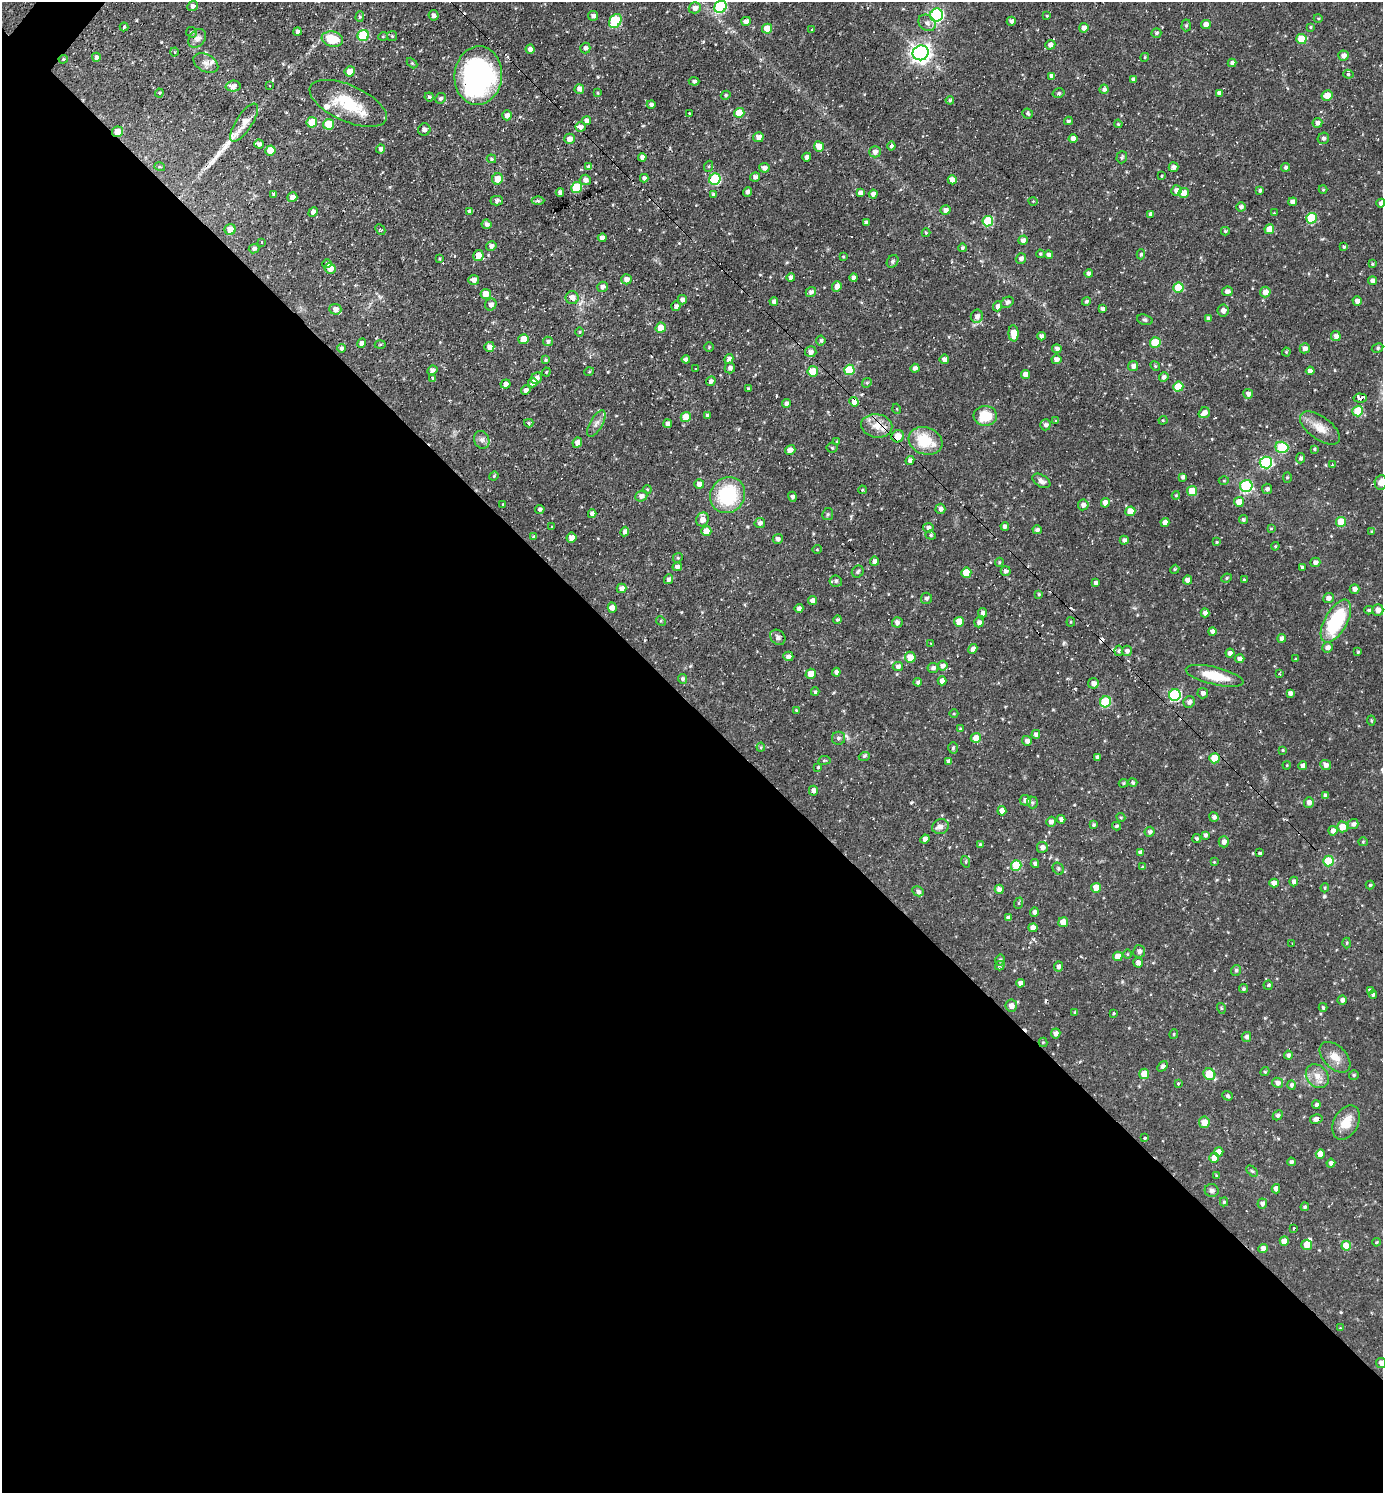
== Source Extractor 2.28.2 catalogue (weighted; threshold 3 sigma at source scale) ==
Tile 14 of 4 x 4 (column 2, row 4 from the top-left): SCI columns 1675-3055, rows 1-1491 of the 5967 x 5964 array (HDU 1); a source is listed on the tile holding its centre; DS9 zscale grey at full resolution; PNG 1385 x 1495 px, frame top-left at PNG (2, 2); each listed source drawn as its Kron ellipse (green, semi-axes under 4 px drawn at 4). Shown black and unused: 53% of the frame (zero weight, under 2 of 3 exposures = <1% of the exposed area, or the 3 px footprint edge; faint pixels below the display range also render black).
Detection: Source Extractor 2.28.2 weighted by HDU 2 'WHT'; one run over the whole footprint, this tile lists its part. Background 0.107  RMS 0.0065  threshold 0.0293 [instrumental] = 3 sigma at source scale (4.5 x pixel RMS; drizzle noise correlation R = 1.50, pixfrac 1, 0.05/0.05 arcsec/px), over >= 5 px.
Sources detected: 526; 1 inside a brighter object's white glare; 9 cosmic-ray / hot-pixel residue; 1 long thin detection or spike segment (spike, bleed or trail) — neither listed nor drawn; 7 inside a brighter listed object's ellipse — not listed separately; of the other 508, all 500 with FLUX_AUTO >= 0.502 (the completeness limit of this list) listed and drawn (8 fainter detections not listed), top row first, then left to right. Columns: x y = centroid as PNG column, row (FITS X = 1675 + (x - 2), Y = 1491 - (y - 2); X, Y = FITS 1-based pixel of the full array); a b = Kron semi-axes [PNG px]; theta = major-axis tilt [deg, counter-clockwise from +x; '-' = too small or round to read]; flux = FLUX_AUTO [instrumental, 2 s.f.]
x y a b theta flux
193 6 5 5 - 2.1
720 7 6 5 - 47
695 8 6 5 - 3.7
434 15 5 5 - 2.1
937 15 7 6 - 88
593 16 5 5 - 2
1047 16 4 3 - 0.66
360 17 5 4 - 1
1318 18 4 3 - 0.62
615 21 7 5 56 41
746 21 5 4 - 3
1011 21 5 4 - 2.2
927 23 9 7 -40 3.1
1206 24 5 4 - 4
1186 25 6 4 87 1.2
124 27 4 4 - 1.1
1311 27 4 4 - 0.74
1084 28 5 4 - 3.4
767 29 5 5 - 10
812 29 3 3 - 0.58
297 31 4 4 - 1.9
191 32 5 5 - 1.2
1156 33 5 5 - 1.3
363 35 6 5 - 39
383 36 5 3 - 0.58
392 36 5 5 - 0.86
197 38 10 7 50 3.2
332 39 11 7 -11 16
1301 39 5 5 - 14
1050 45 5 4 - 2.7
585 48 5 5 - 2
530 49 4 4 - 2.6
175 52 4 3 - 0.52
921 53 8 7 - 310
1343 56 5 5 - 2.9
96 57 5 4 - 2.3
1145 57 4 3 - 0.61
63 59 4 4 - 0.61
206 63 13 8 -29 3.9
412 63 6 4 -46 0.78
1232 63 4 4 - 2
350 71 5 5 - 7.2
1348 74 5 4 - 1.2
478 76 29 24 85 140
1052 76 4 4 - 2.8
1133 79 4 3 - 2.1
694 81 5 4 - 1.4
233 86 7 5 3 3.3
269 86 3 2 - 0.99
579 89 5 4 - 3.3
1104 89 4 4 - 1.7
159 93 4 4 - 0.73
598 93 4 3 - 0.7
1059 93 6 4 16 1.2
1219 93 4 4 - 2.3
726 95 5 4 - 0.84
1327 95 5 5 - 7
429 97 4 4 - 1
440 98 5 5 - 1.6
950 100 4 3 - 0.96
348 103 41 18 -24 27
651 104 4 4 - 1.7
689 113 3 2 - 1
739 113 5 5 - 12
1028 114 5 5 - 1.2
507 115 5 5 - 2.9
587 121 5 4 - 3.1
1068 121 4 3 - 1.1
312 122 5 5 - 14
244 123 22 8 57 7.8
1317 123 5 4 - 2.3
329 124 5 5 - 19
1118 124 4 3 - 0.61
580 127 5 5 - 4.2
424 130 6 6 - 2.9
118 132 5 5 - 6.5
758 137 5 5 - 3.9
1323 138 6 5 - 1.7
569 139 5 5 - 3.7
1073 139 4 4 - 3.3
259 144 5 4 - 2.3
819 146 5 5 - 7.1
891 146 4 4 - 1.7
381 149 4 4 - 1.9
270 150 5 5 - 11
875 152 6 5 - 2.9
642 157 4 4 - 2.5
807 157 4 4 - 2.4
1122 157 6 5 - 1.2
491 159 5 4 - 0.94
709 166 5 3 - 0.81
160 167 5 3 - 0.71
589 167 4 4 - 2.3
1173 167 5 4 - 2.5
1286 167 4 4 - 1.3
764 168 5 5 - 2.6
1162 176 3 3 - 2.5
755 177 5 4 - 2
644 178 4 4 - 1.8
498 179 5 5 - 8.2
715 179 6 5 - 43
585 180 5 5 - 2.8
952 180 4 4 - 4.6
577 188 5 5 - 31
1323 189 4 4 - 0.7
1176 190 5 5 - 3.2
1260 190 4 3 - 1.2
560 192 4 4 - 2.6
747 192 5 4 - 2.3
860 193 4 4 - 3.2
1184 193 5 5 - 6.7
274 194 4 3 - 1.4
713 194 4 3 - 1.8
873 194 4 4 - 2.5
292 197 5 4 - 3.7
497 201 6 5 - 2.5
538 201 6 4 -2 1.1
1033 201 4 3 - 0.5
1293 202 4 4 - 3.2
1381 203 4 4 - 2.3
1241 207 4 4 - 1.8
945 210 5 4 - 2.8
470 211 4 4 - 2.3
313 212 5 4 - 2.3
1274 213 3 3 - 0.55
1151 214 4 4 - 2.5
1311 218 5 5 - 23
988 221 5 5 - 32
866 223 4 4 - 1.9
487 224 5 5 - 1.8
230 229 5 5 - 6.5
380 229 5 3 - 1.1
1269 229 5 4 - 8
1225 231 4 4 - 0.86
926 233 4 4 - 0.69
602 238 4 4 - 3.1
1023 240 5 4 - 2.1
261 242 3 2 - 0.52
491 246 5 4 - 2.5
1344 247 4 4 - 0.92
962 248 4 4 - 1.1
254 249 5 4 - 2
1040 254 4 3 - 0.86
1141 254 5 4 - 1.1
478 255 5 5 - 6.8
1049 255 4 4 - 2.5
843 257 3 3 - 0.64
1021 258 5 5 - 2.6
440 259 3 3 - 0.63
893 261 7 5 55 1.3
327 264 5 4 - 1.6
1372 264 3 3 - 0.77
330 268 5 5 - 4.6
1089 274 4 4 - 2.2
791 278 4 4 - 2.1
854 278 4 4 - 2.2
626 279 5 5 - 3.5
474 280 5 5 - 2.9
1373 281 4 4 - 2.5
837 286 5 4 - 4.5
602 287 5 5 - 2.6
1178 288 5 5 - 20
1227 291 5 5 - 2.9
811 292 5 5 - 2.1
1265 292 5 5 - 5.7
486 294 5 5 - 6.4
572 298 6 6 - 5
682 300 5 4 - 2.7
774 301 4 4 - 2.4
1086 301 4 4 - 1.3
1357 301 5 4 - 3
1007 302 7 5 32 2.3
491 305 6 5 - 2.4
676 306 5 4 - 2.3
998 306 5 4 - 2.6
335 309 6 5 - 3.2
1102 309 4 4 - 2.1
1223 311 6 5 - 2.8
977 316 6 6 - 2.8
1208 318 4 4 - 2.1
1145 320 8 5 -17 1.3
661 328 5 5 - 7.3
580 332 5 3 - 0.56
1013 333 8 5 -87 9.4
1041 336 4 4 - 2.5
1336 336 5 5 - 2.4
524 339 5 5 - 10
821 340 5 4 - 1.2
548 341 5 5 - 1.5
1155 342 5 5 - 19
362 343 5 4 - 2.2
380 345 5 3 - 0.62
489 347 5 5 - 3.5
709 347 5 4 - 0.71
341 348 4 4 - 1.4
1305 348 5 5 - 2.9
1378 348 6 4 30 1
1057 349 4 4 - 2.7
811 352 5 5 - 2.6
1286 352 4 4 - 0.64
686 359 4 4 - 1.8
729 359 5 4 - 2.8
944 359 5 4 - 2.9
1056 359 5 4 - 2.8
545 360 4 4 - 0.98
1133 366 5 4 - 2.6
1155 366 5 4 - 0.88
730 368 5 5 - 2.3
915 368 4 4 - 2.3
696 369 3 2 - 0.94
432 370 5 4 - 2.1
849 370 5 5 - 26
813 371 5 5 - 14
1310 371 4 4 - 3
546 372 4 4 - 0.68
589 372 5 3 - 0.58
1025 374 4 4 - 4.5
1164 377 5 4 - 2.1
433 378 3 3 - 1.8
537 378 6 5 - 3
711 381 5 4 - 2.2
533 383 5 4 - 3.3
867 383 5 4 - 0.9
506 384 5 4 - 3.1
1178 387 5 5 - 14
748 388 3 3 - 0.62
526 390 5 4 - 2.3
1248 394 5 5 - 2.8
1360 398 7 4 -3 5.9
854 402 5 4 - 10
786 403 5 4 - 2.5
897 409 5 3 - 0.51
1358 411 5 5 - 24
1204 413 6 5 - 3.1
707 415 4 4 - 1.4
985 416 11 10 - 16
686 417 5 5 - 12
1163 420 4 4 - 0.64
1056 421 4 4 - 0.71
529 423 4 4 - 1
596 423 15 6 60 3
668 424 4 4 - 2.3
1045 425 5 5 - 1.9
877 426 15 11 -9 8.9
1320 428 23 11 -36 9
898 436 6 6 - 7.3
482 440 9 7 -64 2.3
925 441 17 13 -19 23
837 442 4 3 - 0.77
577 443 5 4 - 2.9
1282 447 6 5 - 35
832 448 5 5 - 0.91
1315 449 4 4 - 0.95
790 450 5 4 - 3.1
1301 458 5 4 - 1.9
910 460 5 4 - 2.6
1266 462 6 6 - 59
1332 465 3 3 - 0.51
494 476 5 4 - 0.85
1183 477 4 3 - 2
1287 478 5 3 - 0.89
1041 481 10 6 -32 2.5
1224 481 5 3 - 0.62
1381 482 7 6 - 4.2
699 484 5 5 - 4.2
1246 486 6 6 - 51
647 489 4 3 - 0.64
1267 489 5 5 - 2
862 490 4 3 - 0.82
1192 491 5 5 - 12
728 495 18 17 - 41
1176 495 4 4 - 0.78
641 496 6 5 - 2.6
792 497 5 4 - 1.7
1239 502 5 5 - 8.1
1105 503 4 4 - 5
503 504 4 3 - 0.56
1083 505 5 5 - 2.5
540 509 5 4 - 1.6
940 509 5 5 - 2.3
1130 511 5 5 - 8.7
592 514 4 4 - 2.6
828 514 6 5 - 1.1
702 519 7 6 - 3.8
1243 520 4 4 - 1.2
1341 522 5 5 - 14
760 523 5 5 - 2.1
1165 523 4 4 - 4.3
1005 526 4 4 - 2.3
552 527 3 3 - 0.62
928 528 5 5 - 2.3
1271 528 3 3 - 0.61
1037 530 4 4 - 1.6
625 531 5 4 - 2.3
706 531 5 5 - 7.1
1371 531 3 3 - 0.53
931 535 5 4 - 0.95
534 537 4 3 - 1.3
571 538 5 5 - 4.4
778 539 5 5 - 2.1
1124 540 4 4 - 2.1
1217 542 4 3 - 0.63
1275 546 4 3 - 0.76
817 549 4 4 - 0.67
678 558 5 4 - 0.89
874 561 4 4 - 2.4
999 562 5 4 - 0.8
1315 562 5 4 - 2.2
677 567 5 4 - 2.7
1302 567 4 3 - 1.2
1175 569 4 3 - 0.65
1006 571 5 4 - 2.2
858 572 6 5 - 1.5
966 573 5 5 - 16
1226 578 5 4 - 1
668 579 5 4 - 1.8
1244 579 3 3 - 0.61
1188 580 4 4 - 4.5
836 581 6 5 - 1.7
1096 583 4 4 - 2.3
622 588 5 4 - 3.4
1355 589 5 5 - 2.5
1039 594 4 3 - 0.85
926 598 5 5 - 1.7
1328 598 5 5 - 3
813 601 4 4 - 3.5
612 607 5 4 - 3.1
799 608 4 4 - 2.3
1369 610 4 3 - 1.2
1378 610 6 5 - 3.5
983 613 5 4 - 1.8
1205 613 4 4 - 2.5
837 620 4 4 - 1.2
661 621 5 4 - 0.73
1336 621 24 11 61 43
897 622 5 5 - 2.3
959 622 5 5 - 9.3
979 622 5 4 - 2.2
1071 622 4 4 - 0.7
1212 631 4 4 - 2.7
778 637 8 6 -42 2
1282 638 4 4 - 2.4
931 644 3 2 - 0.77
1328 647 5 5 - 2.6
973 649 5 4 - 3.1
1119 651 5 4 - 1.3
1127 651 5 5 - 2.2
1358 652 3 3 - 0.68
1230 653 4 4 - 2.4
788 656 5 4 - 2.5
910 657 5 5 - 8.1
1240 659 5 4 - 2.3
1296 659 4 3 - 0.5
898 666 5 4 - 2.3
943 666 5 5 - 3.2
933 668 5 5 - 2
836 672 4 4 - 2.4
1279 673 4 3 - 0.84
811 674 5 5 - 6.2
1215 676 29 8 -13 17
683 679 5 4 - 1.5
942 681 4 4 - 3.3
918 682 4 4 - 1.8
1093 683 5 5 - 3.1
815 692 4 4 - 1.2
1203 693 5 5 - 2.5
1290 693 4 4 - 2.3
1175 695 6 5 - 59
1105 702 5 5 - 34
1189 702 6 5 - 2.6
796 711 4 3 - 0.75
954 714 4 3 - 0.6
1371 720 5 3 - 0.77
960 729 3 3 - 0.58
1036 734 4 4 - 2.1
838 738 6 6 - 1.8
976 738 5 5 - 7.1
1027 741 5 5 - 2.4
761 747 4 4 - 0.72
953 748 5 4 - 1
1283 750 4 4 - 0.61
864 756 5 3 - 1.4
1097 757 4 4 - 2.4
1214 758 5 5 - 16
824 760 6 3 8 0.69
948 761 4 4 - 2.2
1287 765 4 3 - 0.59
1303 765 4 4 - 2.5
1326 765 5 5 - 2.7
818 767 3 3 - 0.66
1133 782 4 4 - 1.1
1123 783 4 4 - 0.83
813 791 5 4 - 2.5
1326 796 4 4 - 2.2
1025 800 5 5 - 2.8
1032 802 6 5 - 1.2
1309 802 5 5 - 2.9
1002 811 5 4 - 3.7
1121 817 4 4 - 0.78
1214 817 5 4 - 2.3
1061 819 4 4 - 2.3
1051 822 5 5 - 2.7
1353 824 5 5 - 2.2
1093 825 4 3 - 1
1116 826 4 3 - 1.1
940 827 8 7 - 3.1
1342 827 5 5 - 8.2
1333 831 5 4 - 2.7
1150 832 5 5 - 2
1205 835 4 3 - 1.6
925 839 5 4 - 1.9
1197 839 4 4 - 1.3
1224 842 5 5 - 3.1
1363 842 4 4 - 0.72
981 845 4 4 - 1.2
1042 847 5 5 - 2.8
1140 852 4 4 - 1.5
1260 853 4 3 - 5.6
1329 861 5 5 - 24
966 862 6 4 -72 0.71
1214 862 4 3 - 0.63
1035 864 4 4 - 1.7
1016 865 5 5 - 22
1142 867 4 3 - 0.55
1058 869 6 5 - 1.2
1294 882 5 4 - 2.2
1274 883 5 4 - 4
1370 885 4 4 - 0.84
1096 888 5 5 - 6.6
1325 888 4 3 - 0.81
999 889 5 4 - 4
918 891 6 4 -29 1.8
1019 903 6 3 71 0.74
1034 912 5 4 - 2.2
1009 918 4 4 - 3.1
1063 922 5 5 - 9.5
1033 928 4 4 - 3.6
1292 943 2 2 - 0.52
1347 943 5 3 - 0.58
1139 951 6 6 - 2.4
1127 954 5 3 - 0.62
1118 956 5 4 - 7.5
1000 960 5 4 - 1.4
1138 963 5 5 - 3.3
1000 966 5 4 - 1.5
1058 967 5 4 - 2.5
1236 970 5 5 - 1.4
1020 983 4 4 - 2.7
1268 985 4 4 - 1.2
1243 989 5 4 - 1.1
1370 991 4 4 - 1.8
1373 994 4 4 - 1.3
1342 1000 5 4 - 2.3
1011 1006 6 5 - 3.5
1323 1007 4 3 - 0.98
1221 1008 5 3 - 0.67
1075 1013 4 3 - 0.93
1114 1013 3 3 - 0.58
1056 1033 5 4 - 2.6
1174 1034 4 4 - 0.69
1246 1037 5 4 - 2
1043 1042 5 4 - 0.77
1288 1055 4 4 - 1.7
1335 1057 18 11 -45 7.6
1162 1066 6 4 51 1.6
1265 1072 5 4 - 0.93
1144 1074 5 5 - 12
1209 1074 6 5 - 20
1354 1075 5 5 - 0.91
1317 1076 13 10 -49 6.3
1178 1083 4 3 - 0.78
1277 1083 6 5 - 2.6
1292 1085 5 4 - 1.5
1227 1096 5 4 - 1.1
1316 1105 4 3 - 1.6
1278 1115 6 4 46 1.2
1316 1119 6 5 - 2.7
1204 1122 5 5 - 6.7
1346 1122 18 12 63 11
1144 1138 3 2 - 0.75
1219 1152 4 4 - 4.5
1320 1154 5 4 - 5.8
1214 1158 5 5 - 6.2
1291 1162 4 4 - 1.3
1331 1163 4 4 - 2.2
1252 1171 7 4 -43 1.1
1216 1175 4 3 - 0.8
1276 1189 4 4 - 3.3
1212 1190 7 6 - 2
1224 1202 4 4 - 0.87
1262 1204 5 5 - 2.5
1305 1207 4 3 - 1.3
1294 1229 3 3 - 2.9
1284 1241 4 4 - 5.2
1376 1242 4 3 - 0.77
1307 1245 5 5 - 6.9
1346 1246 5 4 - 12
1263 1248 5 4 - 2.8
1340 1328 4 4 - 0.55
1381 1363 5 5 - 2.7
Overlapping masked pixels (flux is a lower limit): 6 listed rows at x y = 63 59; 118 132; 854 402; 877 426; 898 436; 1316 1119
Isophote crosses this tile's border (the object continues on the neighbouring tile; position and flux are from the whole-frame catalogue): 5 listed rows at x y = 720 7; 937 15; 1381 203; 1381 482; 1381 1363